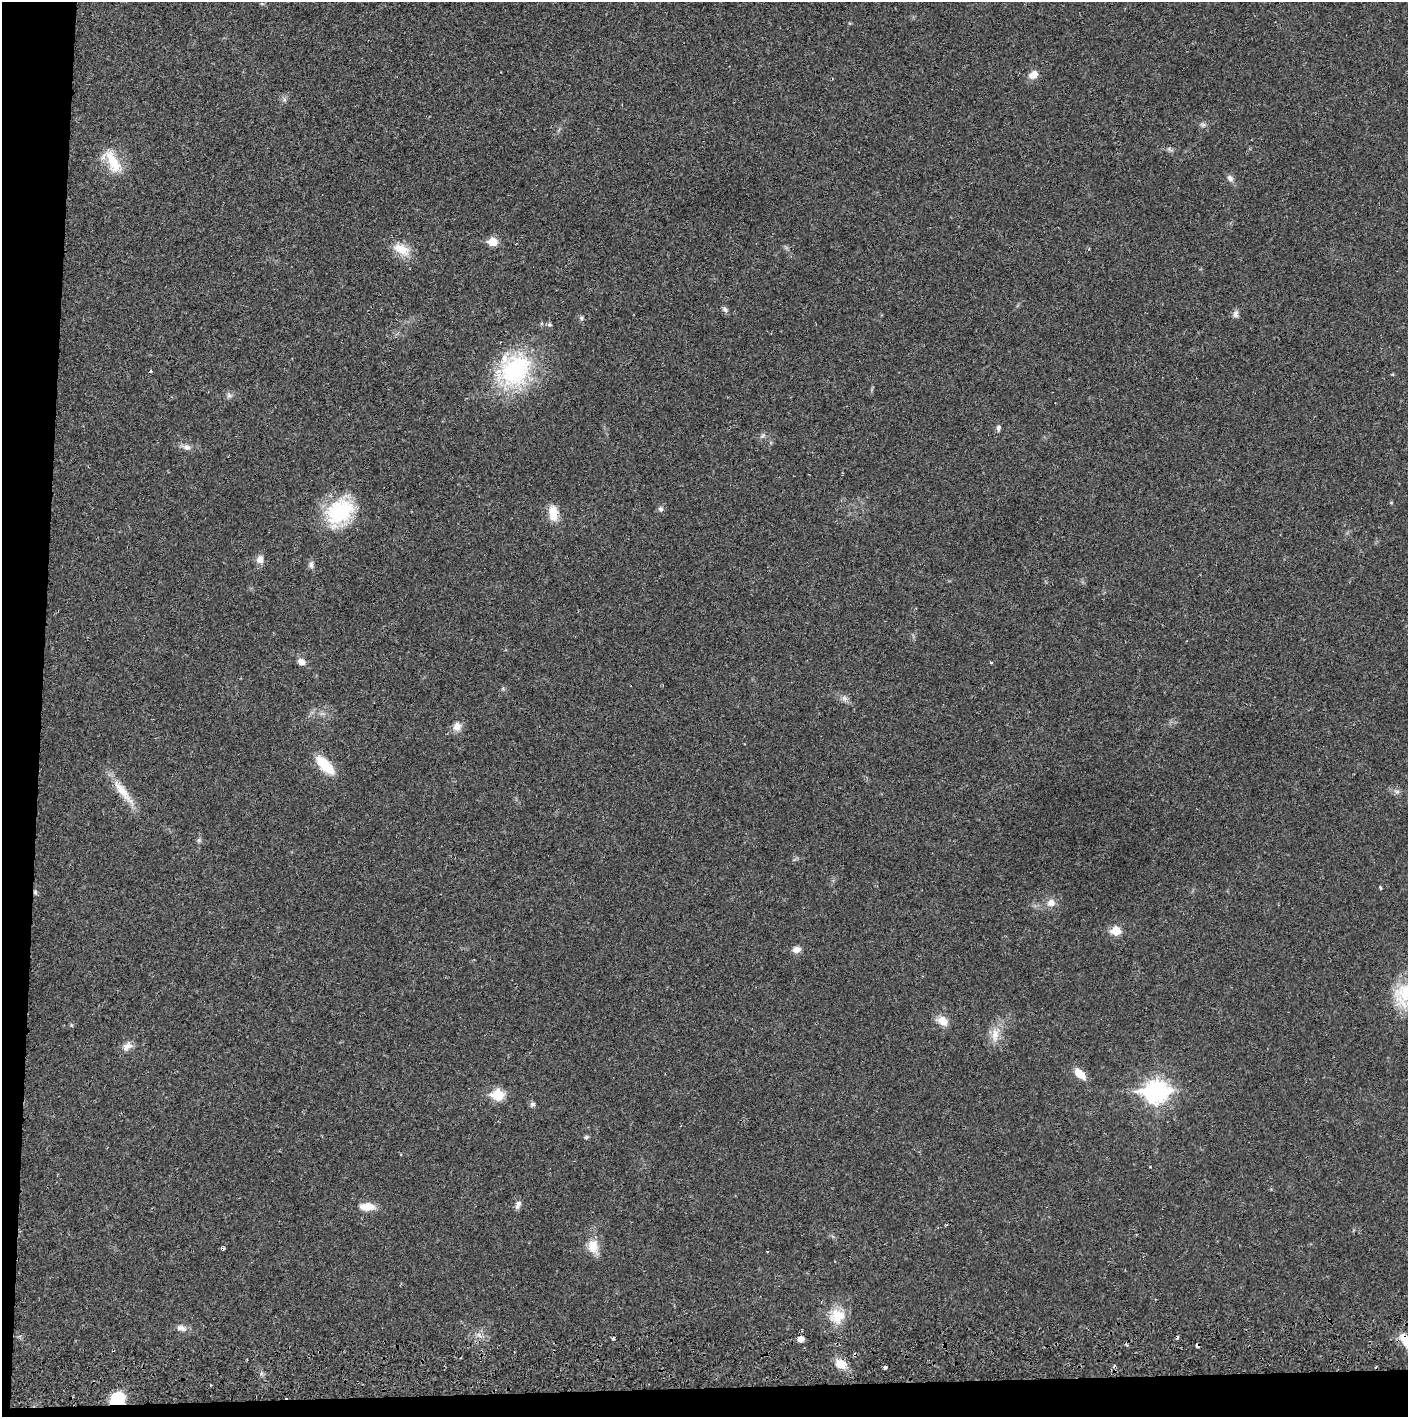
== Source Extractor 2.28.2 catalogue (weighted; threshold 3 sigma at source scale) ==
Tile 7 of 3 x 3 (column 1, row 3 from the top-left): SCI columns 4-1409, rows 56-1470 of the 4229 x 4360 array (HDU 1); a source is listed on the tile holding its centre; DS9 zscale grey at full resolution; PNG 1410 x 1419 px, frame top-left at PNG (2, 2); no overlay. Shown black and unused: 5% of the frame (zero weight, under 2 of 3 exposures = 3% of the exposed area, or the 3 px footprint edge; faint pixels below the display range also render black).
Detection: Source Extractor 2.28.2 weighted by HDU 2 'WHT'; one run over the whole footprint, this tile lists its part. Background 0.0213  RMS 0.0035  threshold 0.0156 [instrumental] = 3 sigma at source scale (4.5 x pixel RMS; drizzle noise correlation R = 1.50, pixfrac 1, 0.05/0.05 arcsec/px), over >= 5 px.
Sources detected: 67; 6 cosmic-ray / hot-pixel residue — not listed; the other 61 listed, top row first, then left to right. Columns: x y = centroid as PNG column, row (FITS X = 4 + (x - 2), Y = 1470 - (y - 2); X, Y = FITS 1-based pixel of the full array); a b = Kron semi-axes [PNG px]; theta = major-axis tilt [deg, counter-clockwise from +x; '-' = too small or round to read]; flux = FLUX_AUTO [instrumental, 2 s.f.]
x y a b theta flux
262 4 6 4 -19 0.43
1033 75 11 8 28 3.2
284 100 7 6 - 0.89
1203 125 8 6 -14 0.96
1170 149 11 5 -23 0.88
113 162 35 15 -57 10
1230 178 8 7 - 1.4
493 242 6 5 - 10
401 249 25 12 -26 6.1
725 309 9 6 -33 0.92
1235 314 10 8 80 1.3
581 318 6 5 - 0.61
549 325 7 6 - 0.62
515 370 48 41 70 39
229 395 8 6 84 0.98
998 428 8 5 87 1.1
763 435 8 4 31 0.75
187 447 12 8 -15 1.8
661 509 7 6 - 1
340 512 35 27 44 25
553 513 21 11 -84 5.3
260 559 9 9 - 2.4
311 565 10 7 -90 1.2
301 662 9 7 -29 2
991 663 3 3 - 0.38
845 698 8 8 - 1.4
457 726 12 10 58 2.7
325 765 27 11 -46 9.8
1397 791 9 4 -8 0.92
123 792 45 10 -52 7.3
199 840 6 6 - 0.66
1380 888 6 3 -81 0.37
35 892 7 5 -72 0.64
1051 903 10 9 - 2.6
1116 931 6 5 - 10
796 950 11 8 12 2
1405 993 43 25 60 20
942 1021 14 10 -31 4
71 1025 6 3 -71 0.39
995 1034 23 11 80 4.9
127 1046 15 9 43 2.5
1080 1074 13 7 -44 5.1
1157 1092 10 8 1 210
498 1095 7 6 - 21
532 1104 8 6 0 0.84
586 1137 5 5 - 0.76
1150 1167 3 2 - 0.3
518 1205 11 6 67 1.5
367 1207 19 9 -2 4.7
593 1247 21 14 -74 5.5
837 1316 22 20 21 8
181 1328 14 8 -14 2
479 1335 9 5 -27 1.4
613 1338 3 3 - 0.87
801 1339 5 5 - 3
1407 1341 22 9 -49 8
1197 1345 4 4 - 2.6
841 1364 14 10 -25 4.5
885 1367 3 3 - 1.6
210 1385 3 2 - 0.26
118 1399 13 11 23 15
Overlapping masked pixels (flux is a lower limit): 4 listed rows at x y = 35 892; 1407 1341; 1197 1345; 118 1399
Isophote crosses this tile's border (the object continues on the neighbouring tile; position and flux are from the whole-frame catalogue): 2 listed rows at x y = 1405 993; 1407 1341